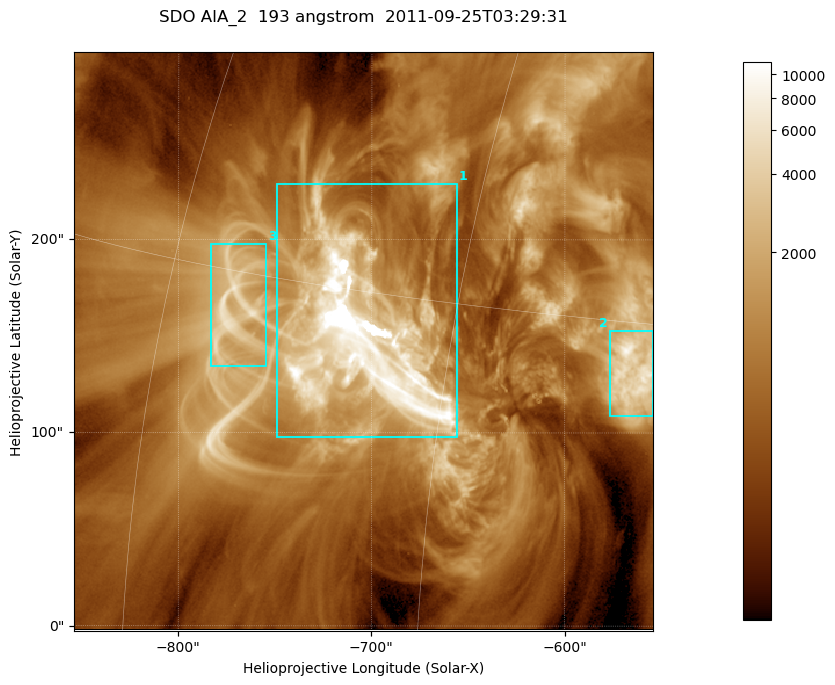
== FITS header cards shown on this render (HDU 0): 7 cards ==
TELESCOP= 'SDO     '           /
INSTRUME= 'AIA_2   '           /
WAVELNTH=                  193 /
WAVEUNIT= 'angstrom'           /
DATE-OBS= '2011-09-25T03:29:31.84' /
CTYPE1  = 'HPLN-TAN'           /
CTYPE2  = 'HPLT-TAN'           /

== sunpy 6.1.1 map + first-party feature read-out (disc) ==
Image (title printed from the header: SDO AIA_2  193 angstrom  2011-09-25T03:29:31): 499 x 499 px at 0.601 arcsec/px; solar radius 957 arcsec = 1592 px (partial field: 3.1% of the solar disc is inside the frame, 100% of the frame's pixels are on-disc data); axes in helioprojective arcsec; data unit not stated in the header (colour bar unlabelled)
Orientation: roll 0.0578 deg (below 1 deg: not rotated)
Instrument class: DISC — disc imager (sunpy class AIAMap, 193 A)
Bright regions (active regions / flare kernels): reference = the on-disc median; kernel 5 px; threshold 5 sigma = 2200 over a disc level ~662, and >= 1.15x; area >= 249 px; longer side >= 6 px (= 3.6 arcsec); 3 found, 3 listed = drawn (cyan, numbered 1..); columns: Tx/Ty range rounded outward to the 2 arcsec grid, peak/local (2 s.f.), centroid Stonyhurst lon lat
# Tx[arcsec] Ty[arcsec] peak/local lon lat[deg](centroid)
1 -750..-656 98..230 25 -49 +13
2 -578..-554 108..154 13 -37 +13
3 -784..-754 134..198 9.1 -56 +14